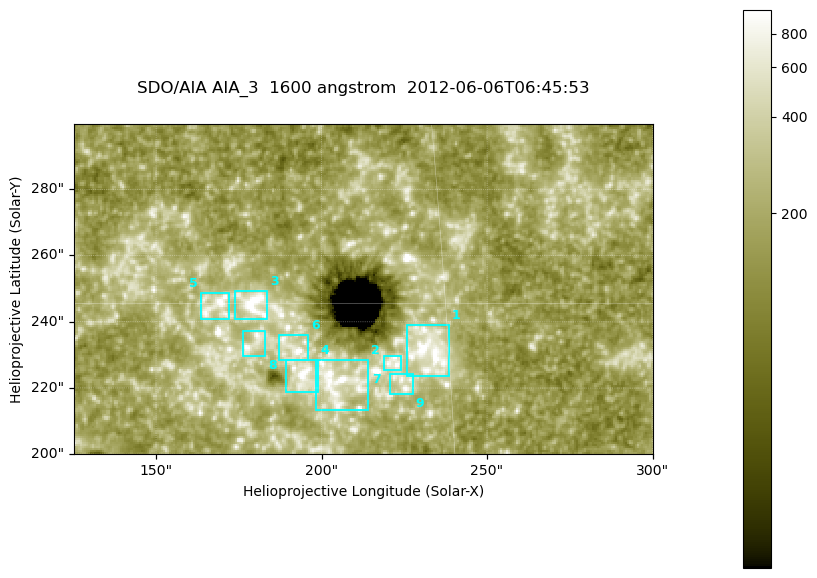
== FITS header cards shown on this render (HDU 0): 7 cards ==
TELESCOP= 'SDO/AIA '
INSTRUME= 'AIA_3   '
WAVELNTH=                 1600
WAVEUNIT= 'angstrom'
DATE-OBS= '2012-06-06T06:45:53.12'
CTYPE1  = 'HPLN-TAN'
CTYPE2  = 'HPLT-TAN'

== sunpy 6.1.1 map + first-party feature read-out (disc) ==
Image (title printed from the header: SDO/AIA AIA_3  1600 angstrom  2012-06-06T06:45:53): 287 x 164 px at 0.609 arcsec/px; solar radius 946 arcsec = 1552 px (partial field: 0.6% of the solar disc is inside the frame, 100% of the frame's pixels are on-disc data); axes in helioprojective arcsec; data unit not stated in the header (colour bar unlabelled)
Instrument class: DISC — disc imager (sunpy class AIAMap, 1600 A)
Bright regions (active regions / flare kernels): reference = the on-disc median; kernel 3 px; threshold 5 sigma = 330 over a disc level ~183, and >= 1.15x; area >= 47 px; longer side >= 3 px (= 1.8 arcsec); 9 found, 9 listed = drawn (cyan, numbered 1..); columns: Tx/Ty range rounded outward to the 2 arcsec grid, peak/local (2 s.f.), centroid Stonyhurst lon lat
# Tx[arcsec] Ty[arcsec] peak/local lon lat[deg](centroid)
1 224..240 224..240 6.8 +15 +14
2 198..214 212..230 7.4 +13 +14
3 174..184 240..250 7 +11 +15
4 188..200 218..230 6.1 +12 +14
5 162..172 240..250 6.3 +11 +15
6 186..196 228..236 6.1 +12 +14
7 218..224 224..230 4.5 +14 +14
8 176..184 230..238 4.6 +11 +14
9 220..228 218..226 4.4 +14 +14